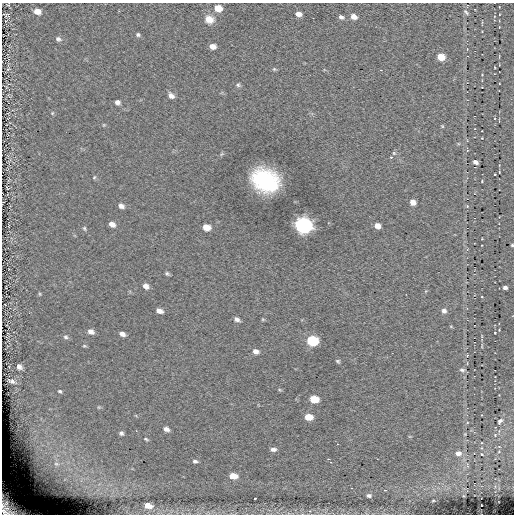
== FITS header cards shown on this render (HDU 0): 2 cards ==
NAXIS1  =                  512
NAXIS2  =                  512

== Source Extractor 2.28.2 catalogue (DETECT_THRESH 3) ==
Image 512 x 512 px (HDU 0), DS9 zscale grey, 1 PNG px = 1 image px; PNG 516 x 516 px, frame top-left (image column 1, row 512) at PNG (2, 3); no overlay
Background -0.0633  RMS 4.5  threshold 13.4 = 3 sigma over >= 5 px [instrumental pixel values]
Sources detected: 87; all 87 listed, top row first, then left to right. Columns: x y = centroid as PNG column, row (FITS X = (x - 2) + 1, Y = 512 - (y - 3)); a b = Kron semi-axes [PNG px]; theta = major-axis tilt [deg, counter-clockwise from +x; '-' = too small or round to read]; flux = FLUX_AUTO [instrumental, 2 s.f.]
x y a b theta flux
8 4 5 3 - 210
218 8 6 5 - 4700
37 11 6 5 - 2800
466 12 9 5 -45 620
298 14 6 4 -14 1700
6 15 8 4 -3 440
354 16 6 5 - 1900
341 17 6 4 -23 780
209 19 10 8 -13 3100
138 35 5 4 - 550
58 39 7 6 - 850
213 46 6 5 - 1800
441 57 6 5 - 6300
8 69 6 4 44 460
274 69 5 4 - 370
381 70 3 2 - 240
482 75 3 2 - 180
238 85 6 5 - 520
171 95 8 6 -45 1400
117 102 6 5 - 1100
52 113 5 5 - 380
104 125 4 4 - 290
442 126 4 3 - 290
482 138 2 2 - 180
394 153 5 4 - 380
391 157 3 3 - 440
475 162 5 4 - 990
499 172 3 2 - 190
495 174 3 2 - 260
94 177 6 4 46 370
265 180 21 16 -25 38000
482 181 3 2 - 220
7 188 6 4 -70 270
413 202 6 5 - 1800
121 206 7 5 -26 1300
467 206 5 4 - 340
112 224 6 5 - 1700
303 226 8 7 - 130000
377 226 6 5 - 1800
206 227 7 5 -17 2900
84 228 6 4 -75 460
512 245 3 3 - 300
167 274 4 3 - 480
146 286 7 6 - 1400
505 288 4 3 - 930
40 294 6 4 -89 310
159 311 6 4 -23 1500
444 311 7 6 - 1100
237 319 6 4 -31 1000
263 319 6 4 -1 300
451 327 5 3 - 270
91 331 6 5 - 1500
495 333 3 2 - 210
122 334 6 4 -20 1400
66 337 6 6 - 700
312 341 7 6 - 22000
84 346 5 4 - 340
256 351 7 5 -17 1300
338 361 5 4 - 430
19 367 5 4 - 1300
462 370 7 4 -8 630
12 381 6 3 -21 920
280 390 6 3 -18 300
60 391 5 4 - 430
314 399 7 5 -6 7600
99 407 5 4 - 340
308 417 6 5 - 4800
500 421 5 3 - 590
467 423 3 2 - 190
166 429 6 4 -26 1200
121 433 5 4 - 680
146 439 6 3 -26 370
273 449 6 4 3 1200
458 453 6 5 - 1700
482 454 3 2 - 250
328 459 3 2 - 360
195 461 6 4 -12 670
330 462 3 2 - 300
56 464 18 12 -67 6200
467 465 8 2 -80 360
233 476 7 5 1 4800
385 490 4 2 - 220
369 495 7 5 1 840
255 498 3 3 - 480
433 500 4 3 - 280
148 506 6 4 -16 3200
9 507 22 14 -43 9300
At the frame edge (FLAGS 8, measured only in part): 3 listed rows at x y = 8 4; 512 245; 9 507